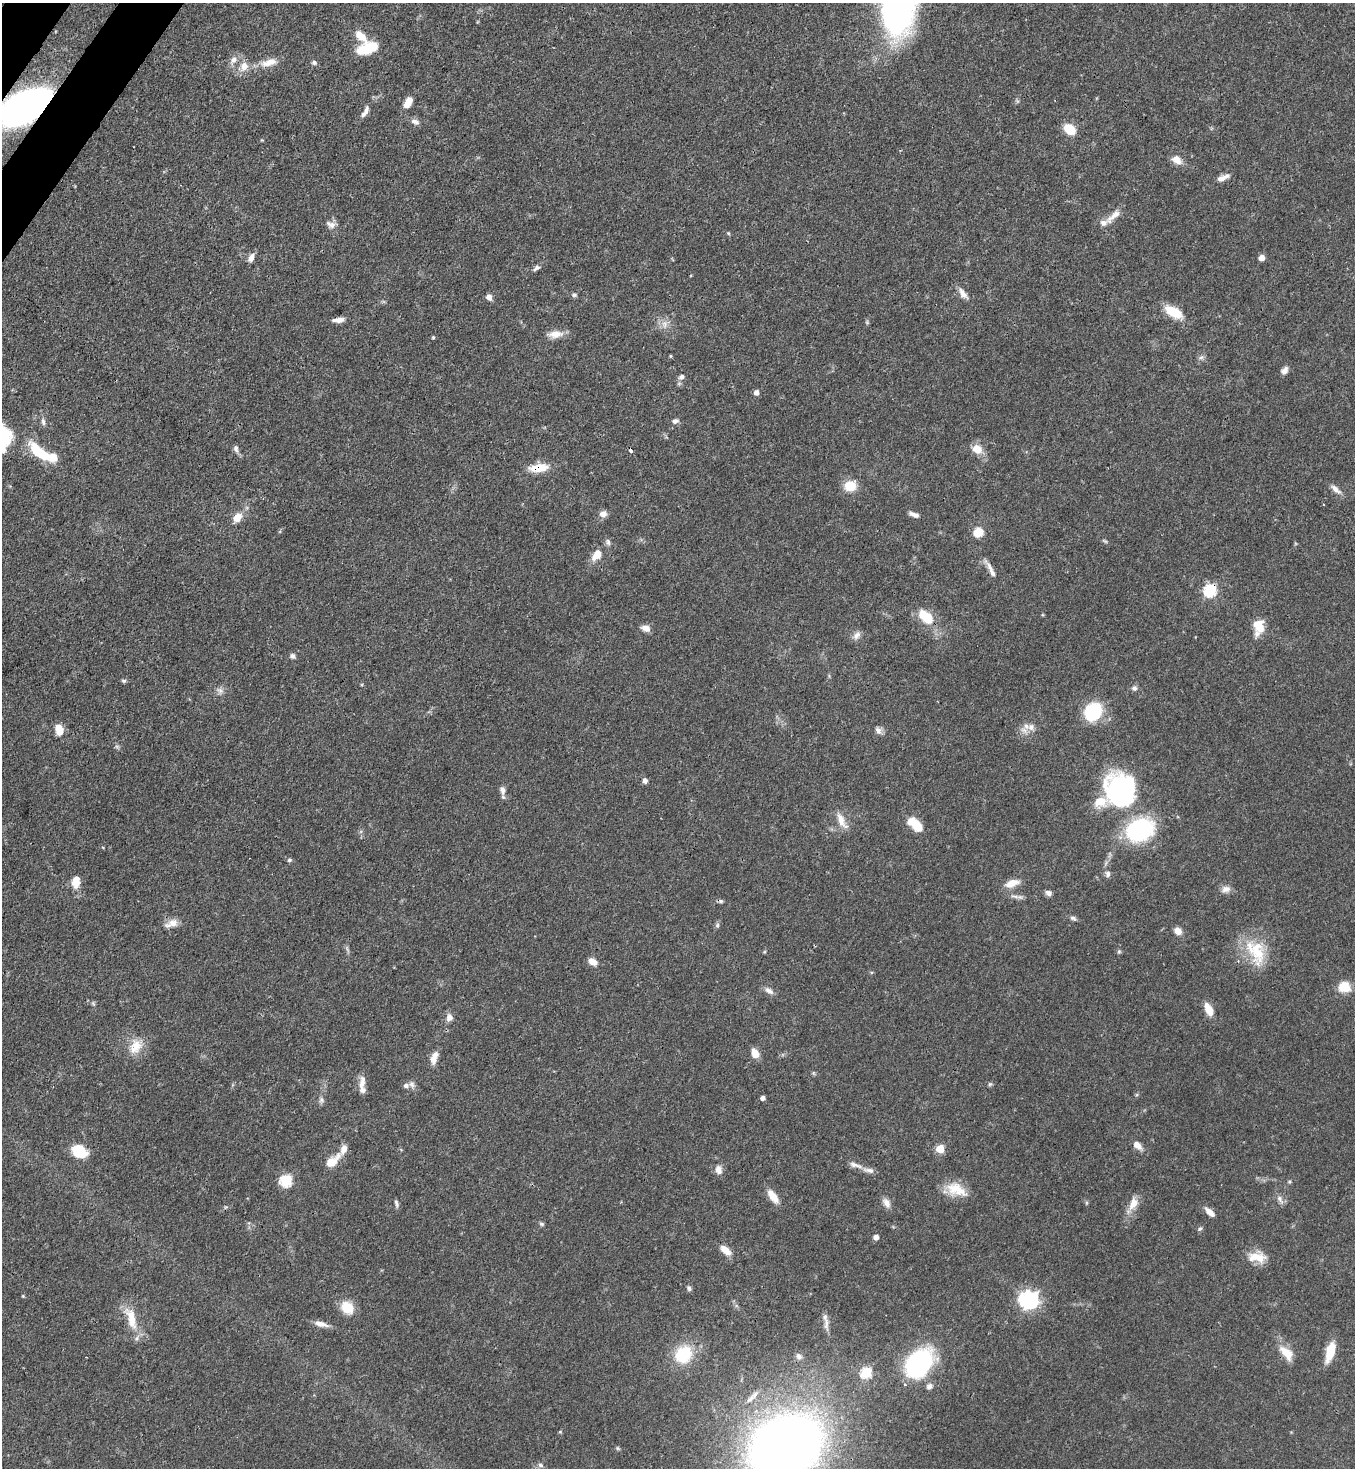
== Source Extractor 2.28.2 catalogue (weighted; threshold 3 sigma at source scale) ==
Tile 11 of 4 x 4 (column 3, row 3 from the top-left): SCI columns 2932-4284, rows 1525-2990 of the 6003 x 5981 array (HDU 1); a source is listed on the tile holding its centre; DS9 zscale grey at full resolution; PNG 1357 x 1470 px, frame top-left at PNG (2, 3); no overlay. Shown black and unused: <1% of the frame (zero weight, under 3 of 4 exposures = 7% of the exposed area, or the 3 px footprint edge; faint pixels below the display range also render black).
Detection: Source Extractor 2.28.2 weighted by HDU 2 'WHT'; one run over the whole footprint, this tile lists its part. Background 0.0602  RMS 0.0036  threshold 0.0162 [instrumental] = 3 sigma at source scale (4.5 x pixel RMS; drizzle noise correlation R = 1.50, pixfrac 1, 0.05/0.05 arcsec/px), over >= 5 px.
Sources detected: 149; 2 cosmic-ray / hot-pixel residue — not listed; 12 inside a brighter listed object's ellipse — not listed separately; the other 135 listed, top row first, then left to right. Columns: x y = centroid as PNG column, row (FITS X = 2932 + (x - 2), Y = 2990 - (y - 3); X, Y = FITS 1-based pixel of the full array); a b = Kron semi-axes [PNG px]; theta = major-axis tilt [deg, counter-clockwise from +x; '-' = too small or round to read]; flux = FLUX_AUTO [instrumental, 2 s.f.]
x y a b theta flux
361 36 19 9 -45 4.4
368 48 21 10 20 12
233 60 13 7 59 2.2
269 62 24 10 14 4.6
314 62 5 5 - 1
244 66 11 10 - 3.6
408 102 12 7 60 4
24 107 36 20 30 170
366 111 14 5 70 1.7
415 122 12 6 -23 1.7
1070 129 11 8 -43 8.3
1177 160 13 9 -33 3.2
1221 178 12 6 16 2
1113 216 26 7 41 3.5
332 225 10 9 - 2.1
728 233 5 4 - 0.41
251 258 11 6 64 2.1
1261 258 5 5 - 3.4
536 268 10 6 36 1.1
963 294 16 8 -54 2.6
574 295 7 6 - 0.76
489 297 6 6 - 2.2
1174 312 23 11 -30 8.1
338 320 14 5 6 2.4
867 322 5 5 - 0.47
665 324 9 5 -33 1.6
555 334 20 9 2 3.7
433 337 4 3 - 0.49
1201 357 7 4 2 0.81
1284 370 10 7 46 1.6
681 377 8 7 - 1.3
756 392 5 5 - 1.7
675 421 8 6 10 1.3
43 422 11 5 -80 1.2
3 449 11 8 -76 2.8
236 449 10 6 -73 1.2
977 449 11 9 -34 4.9
40 453 32 12 -40 13
539 468 26 10 7 6.7
850 486 14 12 8 6.8
1335 489 16 7 -42 2.2
603 514 9 8 - 2
914 515 12 5 -19 1.7
237 518 11 8 53 4.4
978 532 9 8 - 7
1105 541 7 4 -36 0.53
608 542 9 5 -81 1.1
597 555 14 9 53 4.7
991 569 29 5 -61 2.7
1210 590 6 6 - 46
926 617 20 12 -42 9.5
1259 626 14 11 -77 7.2
646 628 10 7 -15 2.5
857 635 12 8 48 1.8
293 656 6 6 - 1.2
124 681 6 5 - 0.68
1134 688 7 6 - 1.1
220 691 11 7 -50 1.5
1093 711 18 16 49 21
1031 727 10 10 - 2.4
59 729 11 7 -79 5.7
878 731 11 7 -52 1.5
645 781 6 5 - 1.2
502 790 11 7 -78 1.9
1119 790 35 30 -77 56
841 821 22 8 -63 4.1
915 824 21 11 -42 6.6
1140 830 28 21 23 41
289 860 6 5 - 0.66
1108 874 8 7 - 1.2
76 882 16 10 82 4.4
1012 883 17 8 20 4.3
1226 889 12 9 9 2.2
1048 893 8 6 -21 1.3
1015 896 15 4 -8 1.5
1073 918 9 6 -34 0.96
172 923 19 9 21 3.3
717 925 6 5 - 0.68
1178 931 9 7 -42 2.8
1119 951 6 5 - 0.57
1257 951 41 19 -82 14
593 962 9 7 -31 3.1
1344 987 13 11 -8 6.4
769 991 13 7 -33 1.8
93 1004 8 4 -59 0.58
1209 1009 15 7 -64 5.1
449 1017 10 9 - 1.9
135 1046 22 15 55 6.5
755 1053 9 7 -64 4.5
434 1058 14 7 72 3.4
814 1073 6 4 -71 0.46
362 1082 20 8 81 2.8
412 1084 9 7 -52 1.3
990 1084 6 5 - 0.56
763 1098 4 4 - 1.5
321 1100 9 7 82 1.1
1137 1145 11 7 -41 2.8
940 1149 5 5 - 12
79 1151 17 12 -26 9.4
332 1161 21 10 42 5.4
855 1165 21 6 -15 2.4
719 1170 13 9 -81 2.2
286 1181 6 6 - 36
1289 1181 6 4 68 0.48
956 1189 27 15 -21 8
773 1196 17 7 -53 4.8
1280 1199 13 6 -59 1.7
396 1203 11 4 -80 0.94
886 1203 13 8 -60 2.3
1133 1203 17 10 68 4.4
1210 1212 13 6 -41 2.8
542 1224 7 5 -16 0.63
1200 1229 7 5 46 0.69
876 1237 5 4 - 2.2
725 1250 14 7 -42 3.7
1257 1257 23 13 -7 6.2
689 1288 7 5 -72 0.84
23 1296 4 3 - 0.35
1030 1300 8 7 - 130
347 1307 13 11 -43 8.1
131 1318 34 12 -74 8.9
321 1324 18 6 -15 2.7
826 1324 21 6 89 2.3
1330 1352 22 9 73 7.3
1286 1353 24 12 -49 5.5
683 1354 20 17 52 16
799 1356 8 7 - 1.2
919 1363 26 18 48 63
866 1372 6 5 - 29
929 1386 9 7 40 1.5
750 1399 20 6 45 2.5
560 1432 4 4 - 0.39
785 1445 40 30 24 620
617 1448 6 5 - 0.55
540 1465 8 5 -27 0.9
Overlapping masked pixels (flux is a lower limit): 4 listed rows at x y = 24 107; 539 468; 1210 590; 1286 1353
Isophote crosses this tile's border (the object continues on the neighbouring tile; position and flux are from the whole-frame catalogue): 3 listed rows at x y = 24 107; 3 449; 785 1445